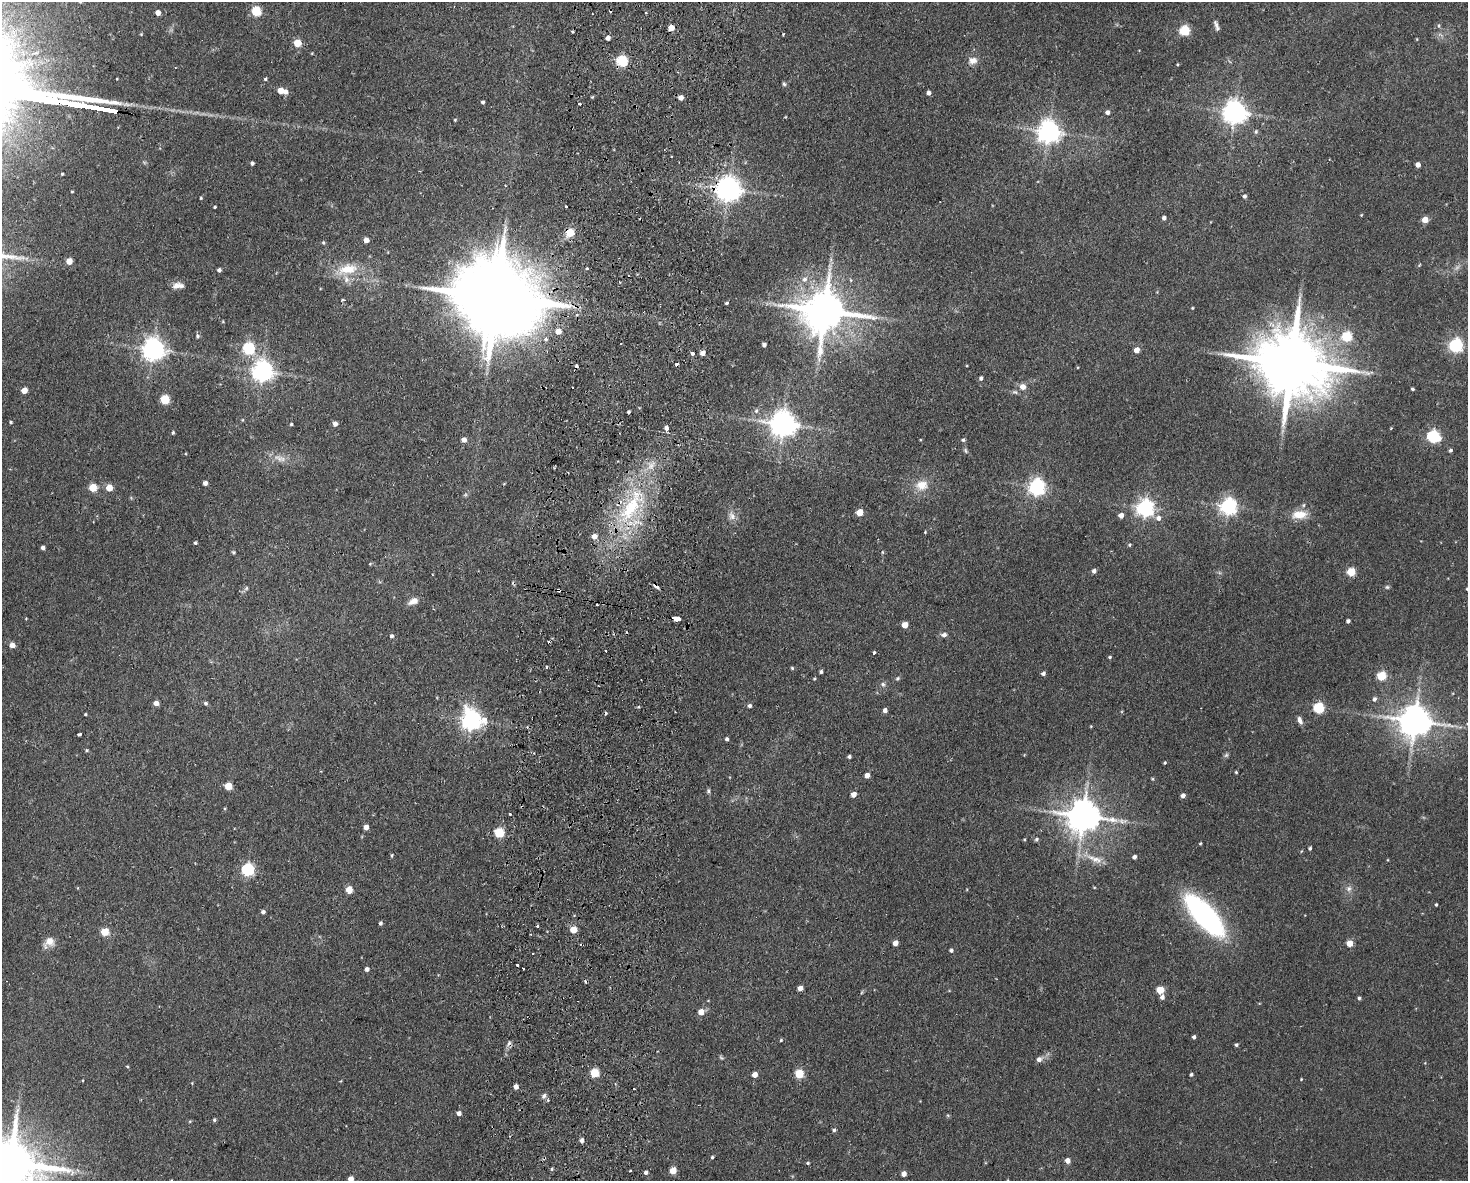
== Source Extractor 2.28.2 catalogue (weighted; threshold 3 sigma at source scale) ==
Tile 8 of 3 x 4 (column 2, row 3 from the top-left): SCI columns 1750-3215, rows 1190-2368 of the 4852 x 4736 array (HDU 1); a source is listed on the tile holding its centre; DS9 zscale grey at full resolution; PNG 1470 x 1183 px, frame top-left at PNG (2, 2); no overlay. Shown black and unused: <1% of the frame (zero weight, under 2 of 3 exposures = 3% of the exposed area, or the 3 px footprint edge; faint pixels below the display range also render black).
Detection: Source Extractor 2.28.2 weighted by HDU 2 'WHT'; one run over the whole footprint, this tile lists its part. Background 0.143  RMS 0.0074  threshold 0.0332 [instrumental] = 3 sigma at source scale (4.5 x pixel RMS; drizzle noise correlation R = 1.50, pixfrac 1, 0.05/0.05 arcsec/px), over >= 5 px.
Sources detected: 237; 3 too faint to see at this stretch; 14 cosmic-ray / hot-pixel residue — not listed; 3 inside a brighter listed object's ellipse — not listed separately; the other 217 listed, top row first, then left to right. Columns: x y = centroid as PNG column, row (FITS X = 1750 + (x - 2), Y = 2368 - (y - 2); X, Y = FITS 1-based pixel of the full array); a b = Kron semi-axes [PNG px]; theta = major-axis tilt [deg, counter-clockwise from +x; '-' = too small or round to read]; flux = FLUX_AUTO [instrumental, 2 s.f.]
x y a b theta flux
80 2 5 3 - 0.7
256 11 5 5 - 45
158 13 4 4 - 5.4
1216 25 14 5 -72 2.7
1439 26 6 5 - 1.2
671 28 5 4 - 8.1
1185 30 5 5 - 52
141 34 4 4 - 0.63
608 38 4 4 - 3
297 43 5 5 - 20
973 60 11 9 11 5.2
622 61 5 5 - 70
1177 64 4 3 - 0.68
265 79 4 3 - 0.96
784 84 6 4 -72 1.2
281 91 5 5 - 9
929 93 4 4 - 2.8
681 98 5 5 - 4.2
483 102 4 4 - 1.3
579 103 4 3 - 1.9
85 106 20 3 -9 2800
105 109 18 3 -10 2400
1107 112 5 5 - 2.3
1235 112 8 7 - 640
455 120 4 3 - 0.7
1256 131 6 4 76 1.3
1048 132 7 7 - 620
671 156 2 2 - 0.65
252 163 4 3 - 1.5
1418 165 4 4 - 4.3
62 174 3 3 - 0.75
729 189 8 8 - 770
72 192 4 3 - 0.63
1245 196 5 4 - 1.8
201 198 4 3 - 0.69
566 206 3 3 - 1.8
215 207 3 2 - 0.85
1361 215 4 3 - 0.57
1164 218 4 4 - 2.2
1425 220 5 4 - 13
570 233 5 5 - 28
366 240 4 4 - 4.7
323 243 5 4 - 0.99
69 261 5 4 - 9.2
1419 265 5 3 - 0.63
587 268 3 3 - 1.6
348 269 29 13 11 19
219 270 4 4 - 1.9
805 279 7 7 - 2.8
178 285 15 7 5 4.6
494 297 30 18 -10 15000
342 300 4 3 - 1.3
726 303 4 3 - 1.1
1192 308 4 3 - 0.57
825 311 13 12 - 3100
558 331 6 6 - 6.6
197 336 6 5 - 1.6
1347 336 5 5 - 44
546 339 5 5 - 2.5
764 345 4 4 - 2.6
1456 345 6 6 - 160
248 348 6 6 - 93
153 349 7 7 - 600
1136 350 5 5 - 5.8
692 353 4 3 - 5.7
702 353 5 4 - 3.4
1292 363 24 16 -11 8800
677 364 3 3 - 2.5
262 371 7 7 - 490
981 378 4 4 - 1.8
1023 387 8 8 - 4.6
1412 389 3 3 - 1.2
24 390 5 4 - 8.6
165 399 5 5 - 36
756 411 7 5 75 1.7
628 412 3 3 - 1.2
11 422 4 3 - 0.79
291 424 4 4 - 0.92
335 424 5 5 - 3.3
783 424 8 8 - 920
666 428 5 4 - 4.4
1391 429 3 3 - 0.7
173 432 4 3 - 1
1433 436 6 6 - 110
464 440 5 5 - 3.7
963 440 5 4 - 1.3
1450 450 4 4 - 1.3
965 451 7 5 -58 1.3
278 458 20 7 -25 6.1
205 483 4 4 - 3.2
922 485 15 12 3 11
1037 487 6 6 - 260
93 488 5 5 - 21
109 488 5 4 - 13
1228 506 6 6 - 280
631 507 58 20 61 73
1145 508 6 6 - 290
860 512 5 5 - 13
1299 514 18 10 4 12
1121 515 5 5 - 4.3
732 516 12 9 -64 4.3
1158 518 7 7 - 3.4
925 532 4 3 - 0.59
594 536 6 5 - 5.1
195 543 4 3 - 1.1
1129 545 4 4 - 0.87
43 548 4 4 - 2.4
233 552 5 4 - 0.92
882 552 5 3 - 0.7
1094 571 5 4 - 2.5
1351 572 5 5 - 30
655 585 5 3 - 5.8
1387 587 6 5 - 1.2
246 588 6 5 - 1.3
1467 589 3 3 - 0.88
559 590 4 3 - 2.1
413 601 13 8 25 5.3
676 618 6 3 -11 68
1348 621 4 3 - 1.8
905 625 5 4 - 8.5
944 635 7 6 - 2.5
391 636 5 4 - 1.7
12 645 5 4 - 5.4
874 652 3 3 - 2.8
1110 657 4 4 - 0.94
547 667 3 3 - 1.8
792 668 4 4 - 0.84
821 672 3 3 - 1.4
1043 673 4 4 - 1.9
1381 676 5 5 - 38
897 678 6 5 - 1.2
814 679 4 3 - 0.69
883 684 7 6 - 1.8
1374 699 6 5 - 2.1
156 703 5 4 - 4.6
206 703 5 5 - 1.3
749 706 5 4 - 2
1318 708 5 5 - 61
885 710 4 4 - 3
85 714 3 3 - 0.75
471 720 8 7 - 420
1300 720 10 5 -69 3.1
1415 721 10 9 - 1500
1091 726 4 3 - 0.59
80 734 4 3 - 2.1
727 739 4 3 - 1.6
87 750 4 3 - 0.95
1226 755 7 4 18 1.2
849 757 4 4 - 1.5
1165 763 4 3 - 0.85
1236 772 3 3 - 0.8
867 775 4 4 - 5.1
1153 779 5 3 - 0.78
228 786 5 5 - 19
709 791 7 4 83 1.2
854 794 5 4 - 4.7
1183 796 4 4 - 3.5
510 814 3 2 - 1.1
1083 816 10 9 - 1700
366 827 4 4 - 4.9
499 833 5 5 - 47
1037 839 6 4 34 1.3
1200 843 4 3 - 0.71
1310 848 4 3 - 1.2
392 855 5 3 - 0.85
1134 857 4 4 - 2.2
1095 859 26 8 -20 9
247 870 6 6 - 110
1349 888 9 7 47 3
349 890 5 5 - 14
1436 905 3 3 - 0.87
263 912 5 4 - 2
1204 915 40 14 -48 200
380 923 4 4 - 1.4
537 926 3 3 - 1.7
573 930 5 5 - 13
105 932 5 5 - 21
49 942 15 10 45 6.7
895 943 4 4 - 5.8
1350 943 5 4 - 12
951 950 4 4 - 1.7
532 953 3 2 - 0.69
367 969 4 4 - 2.6
800 988 4 4 - 5.1
1160 990 5 5 - 21
862 992 6 3 71 0.83
1162 997 6 5 - 2.6
1359 998 4 4 - 1.3
701 1012 5 5 - 7.2
1194 1037 4 3 - 1.7
781 1040 4 4 - 0.89
1236 1045 4 4 - 1.3
1039 1059 6 6 - 3.6
127 1066 5 3 - 0.66
594 1073 5 5 - 32
799 1074 5 5 - 34
1191 1074 4 3 - 1.2
755 1075 4 4 - 5.6
1301 1079 4 3 - 0.57
192 1083 3 3 - 0.55
516 1087 4 4 - 4.5
634 1089 3 2 - 0.95
544 1096 8 5 62 2.2
459 1113 4 4 - 3.2
214 1120 5 4 - 1.1
190 1121 5 3 - 0.69
834 1130 5 4 - 1.4
582 1140 5 4 - 3
712 1157 4 3 - 0.98
1068 1161 5 4 - 4.6
10 1163 18 13 -13 4600
808 1163 4 3 - 0.95
552 1169 4 4 - 0.98
673 1170 5 4 - 14
646 1172 4 4 - 2.4
904 1174 4 4 - 4.9
350 1179 5 4 - 7.1
Overlapping masked pixels (flux is a lower limit): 9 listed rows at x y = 622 61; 105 109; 729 189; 570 233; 494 297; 677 364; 655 585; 559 590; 676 618
Isophote crosses this tile's border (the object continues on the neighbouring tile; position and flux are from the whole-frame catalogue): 4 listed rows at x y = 80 2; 1467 589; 10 1163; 350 1179